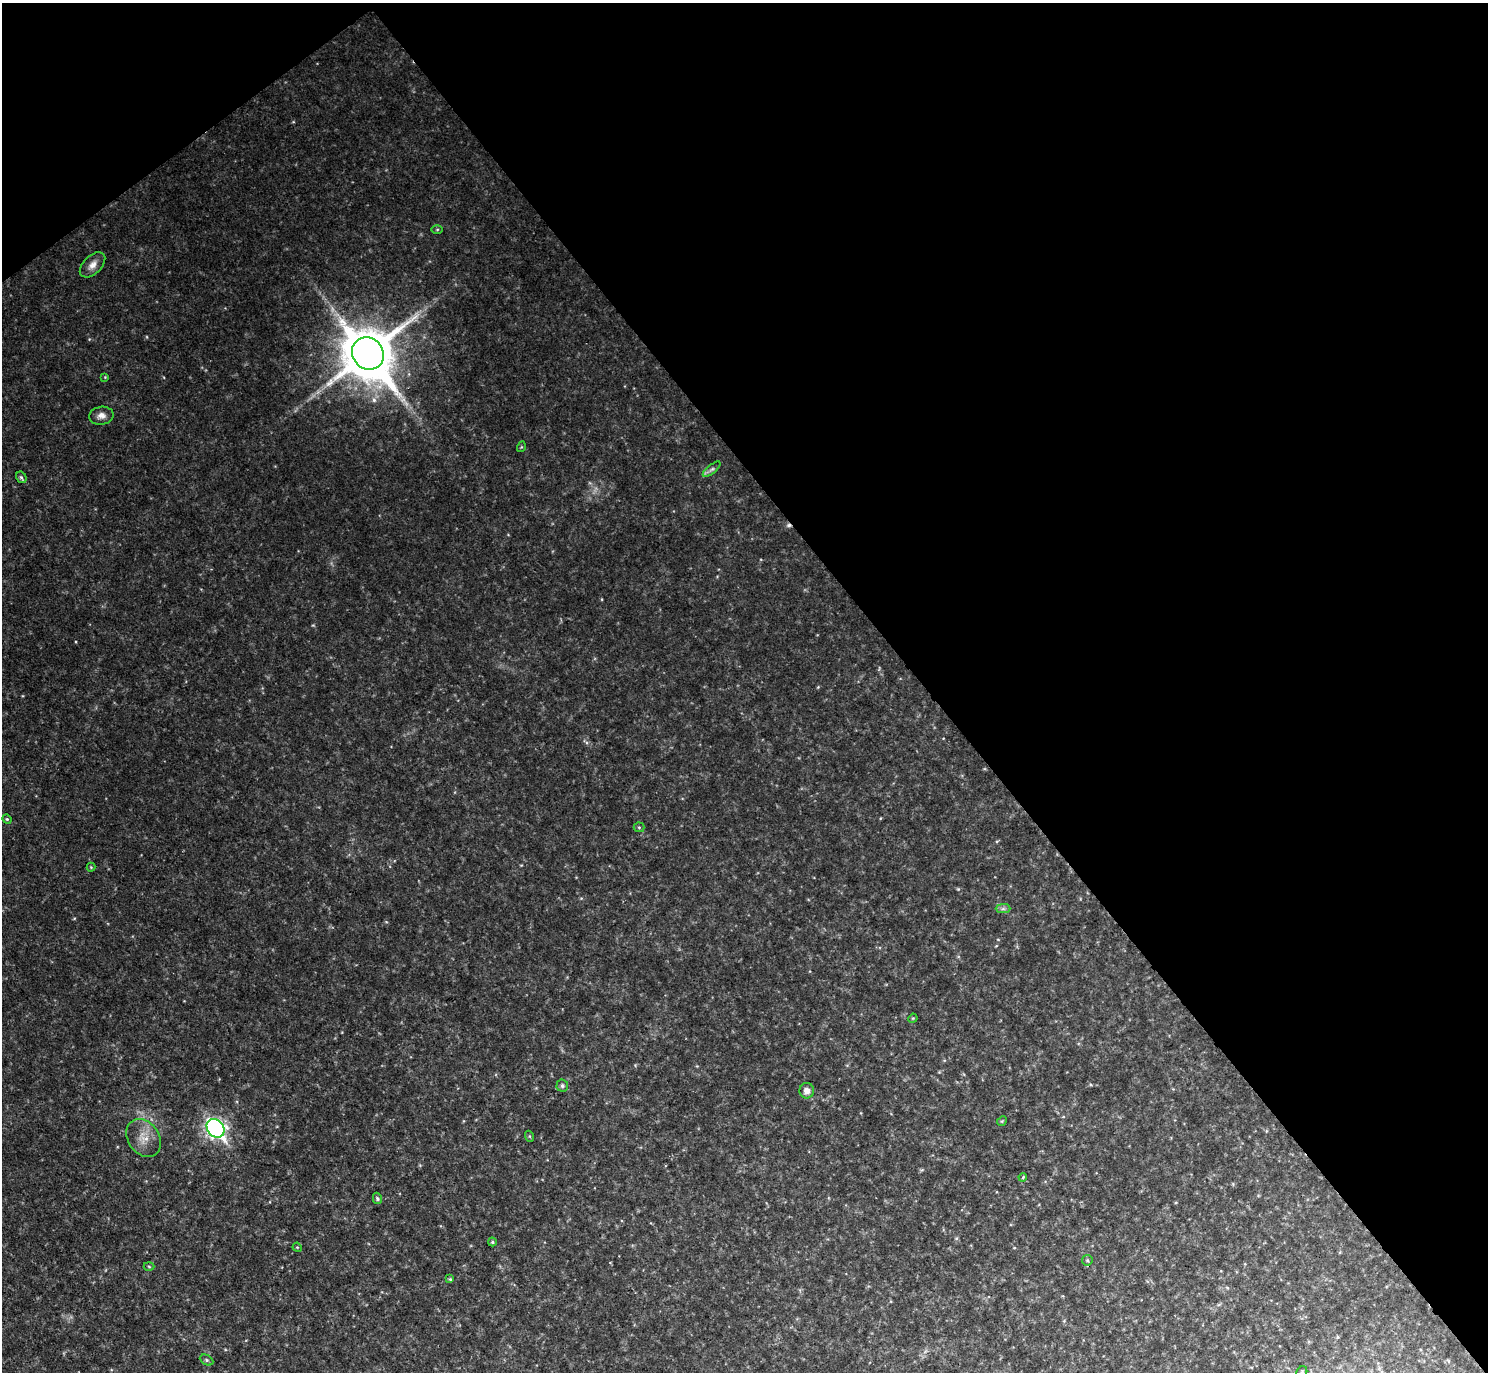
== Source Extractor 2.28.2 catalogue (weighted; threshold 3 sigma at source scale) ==
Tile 3 of 4 x 4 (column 3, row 1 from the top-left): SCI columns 2973-4458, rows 4410-5779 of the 5943 x 5938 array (HDU 1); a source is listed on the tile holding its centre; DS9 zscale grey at full resolution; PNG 1490 x 1374 px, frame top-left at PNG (2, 3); each listed source drawn as its Kron ellipse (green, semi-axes under 4 px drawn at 4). Shown black and unused: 40% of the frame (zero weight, under 2 of 3 exposures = <1% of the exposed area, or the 3 px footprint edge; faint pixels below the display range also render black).
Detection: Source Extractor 2.28.2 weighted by HDU 2 'WHT'; one run over the whole footprint, this tile lists its part. Background 0.0475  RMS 0.0074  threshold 0.0333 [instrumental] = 3 sigma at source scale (4.5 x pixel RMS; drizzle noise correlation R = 1.50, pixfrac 1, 0.05/0.05 arcsec/px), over >= 5 px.
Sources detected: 29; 1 cosmic-ray / hot-pixel residue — neither listed nor drawn; the other 28 listed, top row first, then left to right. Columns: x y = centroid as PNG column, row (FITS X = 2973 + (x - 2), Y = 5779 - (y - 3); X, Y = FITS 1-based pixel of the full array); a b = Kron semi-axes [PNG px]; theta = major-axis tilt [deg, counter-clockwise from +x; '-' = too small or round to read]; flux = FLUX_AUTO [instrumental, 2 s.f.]
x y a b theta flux
437 230 5 3 - 0.81
92 265 15 9 44 5.8
368 353 17 15 -52 4600
105 377 4 4 - 0.66
101 416 12 9 9 4.5
521 447 5 3 - 0.72
712 469 11 4 40 2.1
21 477 6 5 - 1.5
7 819 5 4 - 0.83
639 827 5 5 - 0.97
91 867 4 4 - 0.76
1003 909 7 4 0 1.7
913 1018 5 3 - 0.66
562 1086 6 6 - 1.8
807 1091 8 7 - 4.4
1002 1121 5 4 - 0.84
216 1128 10 8 -51 270
529 1136 5 3 - 0.87
144 1138 20 15 -56 12
1023 1177 4 3 - 0.76
377 1198 6 4 -74 1.4
492 1242 4 4 - 0.96
297 1247 5 3 - 0.67
1087 1260 5 5 - 1.2
149 1266 5 3 - 0.81
450 1279 4 4 - 0.78
207 1360 7 5 -28 1.5
1302 1372 6 5 - 1.4
Isophote crosses this tile's border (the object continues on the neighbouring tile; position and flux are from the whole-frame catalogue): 1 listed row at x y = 1302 1372
Unlisted compact peaks at least as high as the median listed source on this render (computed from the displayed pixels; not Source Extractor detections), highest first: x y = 958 889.